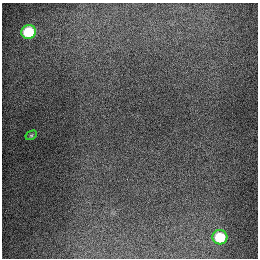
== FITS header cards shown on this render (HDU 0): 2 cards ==
NAXIS1  =                  256
NAXIS2  =                  256

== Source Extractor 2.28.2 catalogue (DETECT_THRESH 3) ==
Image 256 x 256 px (HDU 0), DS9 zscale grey, 1 PNG px = 1 image px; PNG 260 x 260 px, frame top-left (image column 1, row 256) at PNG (2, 3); each listed source drawn as its Kron ellipse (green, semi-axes under 4 px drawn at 4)
Background 1280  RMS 26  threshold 79.4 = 3 sigma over >= 5 px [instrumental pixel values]
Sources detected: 3; all 3 listed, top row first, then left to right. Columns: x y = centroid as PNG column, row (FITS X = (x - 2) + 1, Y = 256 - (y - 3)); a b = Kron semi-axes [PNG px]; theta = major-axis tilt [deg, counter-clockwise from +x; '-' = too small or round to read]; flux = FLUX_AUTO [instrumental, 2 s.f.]
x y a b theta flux
29 32 7 7 - 89000
31 135 6 4 28 2500
220 237 7 7 - 66000